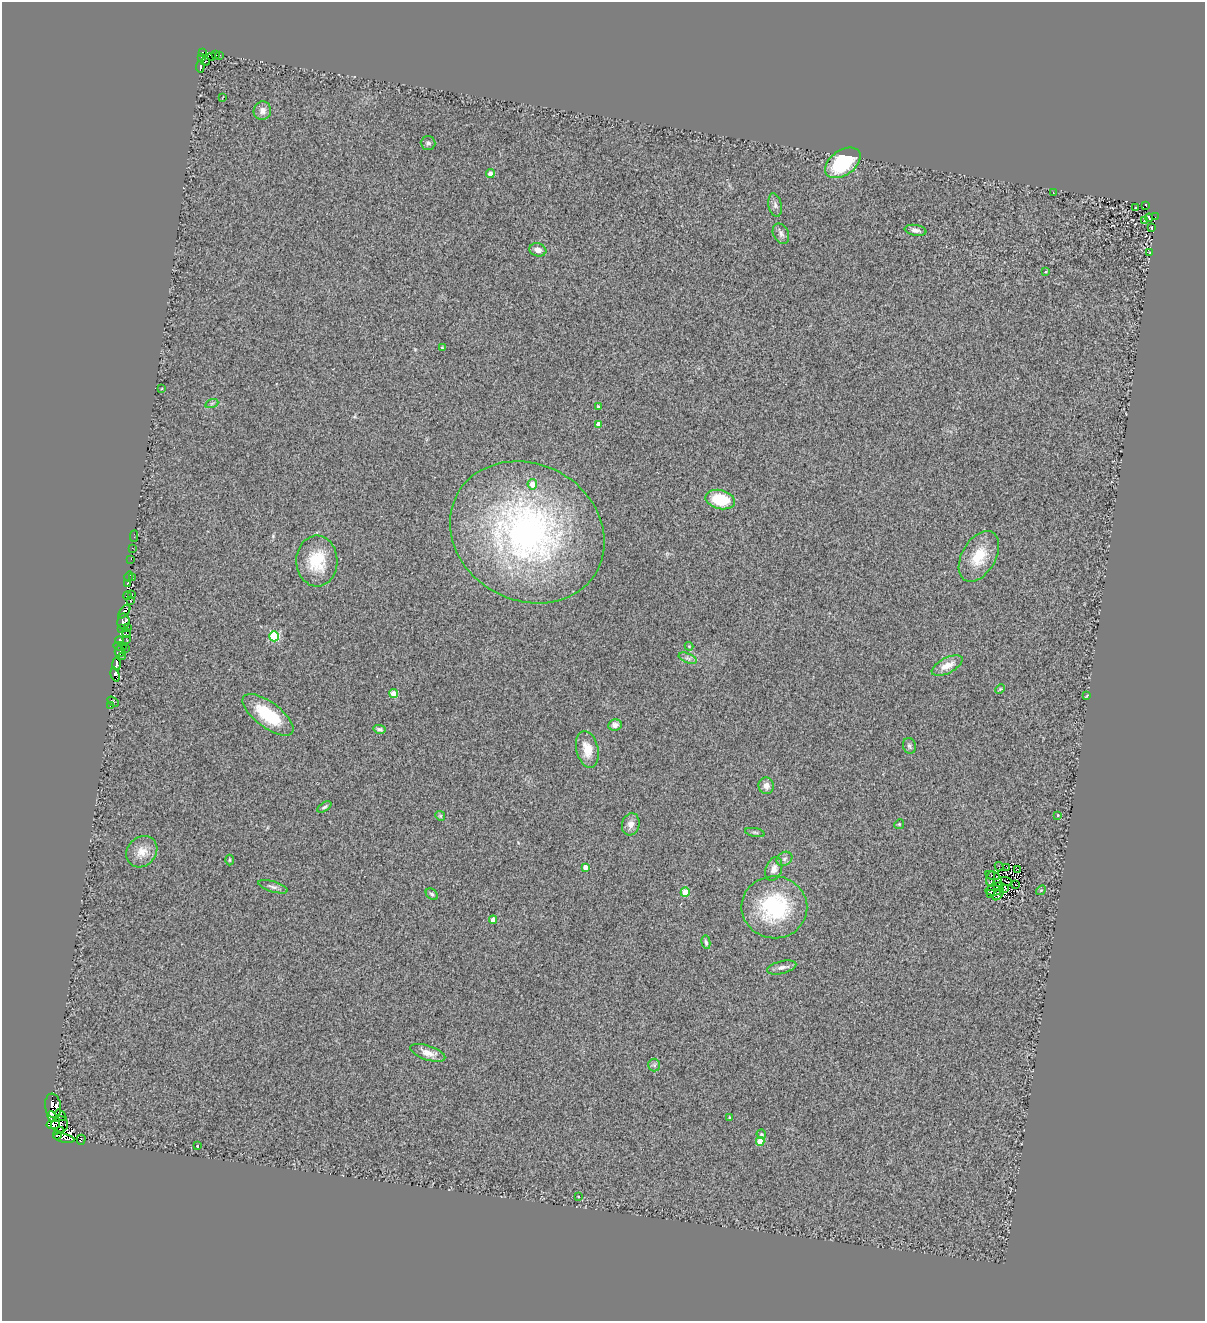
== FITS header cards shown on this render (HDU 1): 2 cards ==
NAXIS1  =                 1203
NAXIS2  =                 1319

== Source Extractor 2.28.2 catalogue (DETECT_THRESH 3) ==
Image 1203 x 1319 px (HDU 1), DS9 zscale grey, 1 PNG px = 1 image px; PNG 1207 x 1323 px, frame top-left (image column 1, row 1319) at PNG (2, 2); each listed source drawn as its Kron ellipse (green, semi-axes under 4 px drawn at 4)
Background 0.551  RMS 0.5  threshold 1.5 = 3 sigma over >= 5 px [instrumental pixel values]
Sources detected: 130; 11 with non-positive FLUX_AUTO (blend fragments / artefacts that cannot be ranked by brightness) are neither listed nor drawn; the other 119 listed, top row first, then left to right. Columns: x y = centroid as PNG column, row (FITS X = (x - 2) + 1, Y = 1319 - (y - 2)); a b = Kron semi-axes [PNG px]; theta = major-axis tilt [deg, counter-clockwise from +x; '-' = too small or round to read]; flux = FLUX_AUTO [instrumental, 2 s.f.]
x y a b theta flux
202 52 3 3 - 560
216 55 4 2 - 75
220 55 3 2 - 39
202 57 3 2 - 43
212 57 4 3 - 250
206 61 4 3 - 12
200 67 6 3 87 180
222 98 3 2 - 19
262 111 9 8 - 190
428 143 7 6 - 90
843 163 20 12 35 2700
490 174 4 4 - 210
1053 193 2 2 - 49
775 205 12 6 -79 120
1146 206 3 2 - 54
1136 207 3 2 - 22
1155 217 2 2 - 38
1149 218 4 2 - 42
1144 220 3 2 - 23
1151 227 4 2 - 26
916 230 11 5 -9 140
781 234 11 7 -64 140
538 250 8 6 -16 170
1150 253 4 2 - 19
1046 271 4 2 - 26
442 348 3 2 - 28
162 389 3 2 - 35
212 403 6 4 19 51
598 407 4 3 - 68
599 424 4 4 - 220
532 484 5 5 - 420
720 500 15 9 -13 1400
527 532 80 68 -29 13000
134 536 5 2 - 70
132 548 3 2 - 42
979 556 28 17 59 1000
131 559 2 2 - 50
317 561 25 20 -89 1300
129 576 5 3 - 120
132 577 3 2 - 81
127 584 3 3 - 810
132 595 2 2 - 35
127 596 4 3 - 990
130 601 3 3 - 120
124 612 8 3 51 1800
123 621 8 6 85 2000
121 628 3 3 - 510
127 628 3 2 - 61
127 633 4 2 - 99
274 636 5 5 - 2400
126 639 3 2 - 95
120 640 4 4 - 480
120 646 6 3 -13 1100
689 646 4 4 - 28
125 648 3 2 - 120
120 652 5 5 - 900
122 656 3 2 - 73
688 658 9 4 -23 97
117 664 6 3 -86 2500
947 666 17 7 27 420
115 674 7 4 -76 930
1000 689 5 3 - 34
394 694 4 4 - 660
1087 696 3 2 - 26
113 701 6 2 -33 190
110 706 3 3 - 32
268 715 30 12 -37 1600
615 725 7 5 10 170
379 729 6 3 -12 67
909 746 8 6 -73 84
587 749 19 11 -77 530
766 786 8 7 - 200
324 807 8 4 33 62
1058 815 3 3 - 23
440 816 5 4 - 39
631 824 11 8 74 240
899 824 5 4 - 45
755 832 10 4 -11 62
142 852 17 14 46 440
784 859 8 6 31 110
229 860 5 3 - 36
585 867 4 4 - 240
999 867 4 2 - 23
1007 868 4 2 - 21
774 869 12 8 71 220
1018 869 4 2 - 26
993 875 7 2 -15 44
991 879 7 3 79 54
1006 881 6 2 -25 50
1016 885 2 2 - 7.6
273 887 15 5 -17 120
997 887 3 2 - 29
1004 888 4 3 - 10
994 890 8 5 3 92
1041 890 5 4 - 38
685 892 4 4 - 740
432 894 7 5 -43 72
990 894 3 2 - 28
999 894 7 3 53 25
774 907 33 31 -6 3200
493 920 4 4 - 250
706 942 7 4 -81 75
782 967 15 6 14 150
428 1053 18 7 -19 290
654 1065 6 6 - 73
53 1106 12 8 -82 2200
61 1115 7 4 -51 220
52 1116 6 3 -65 8800
729 1117 3 2 - 30
60 1124 8 8 - 3000
53 1125 7 4 7 1800
60 1130 4 2 - 1300
761 1134 5 4 - 51
57 1135 4 4 - 510
64 1138 11 3 -11 1600
81 1140 5 2 - 100
760 1141 4 4 - 670
197 1146 3 3 - 120
579 1197 3 3 - 100
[11 non-positive-flux detections neither listed nor drawn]